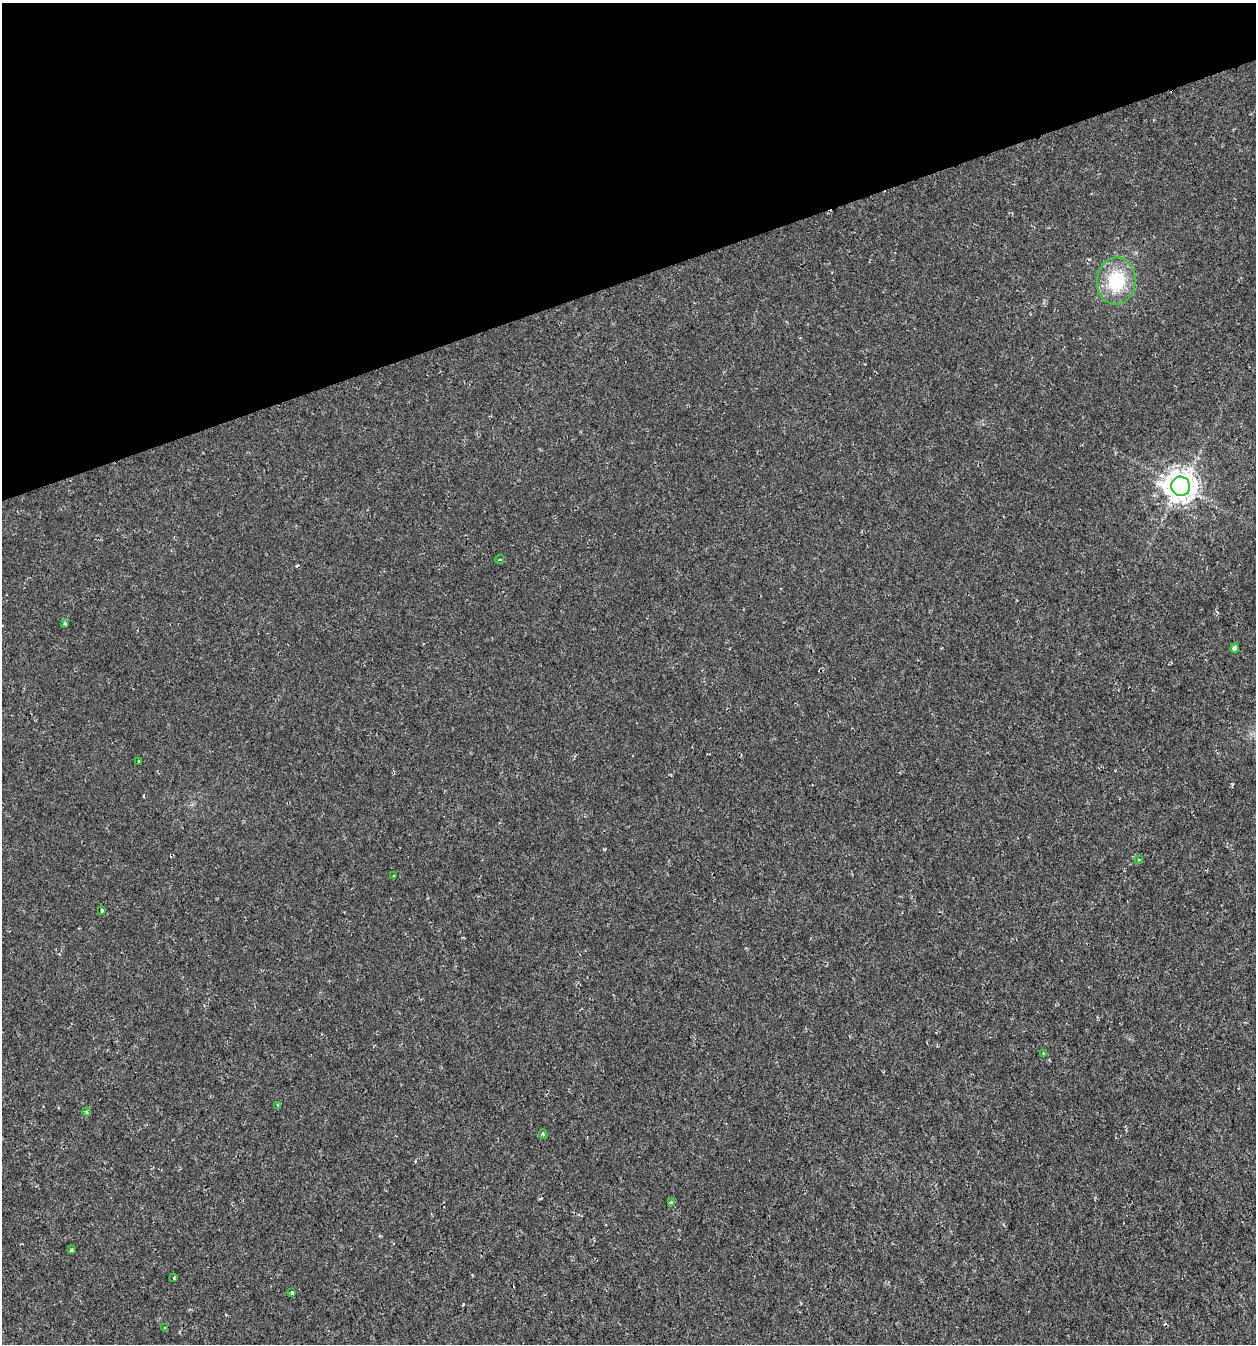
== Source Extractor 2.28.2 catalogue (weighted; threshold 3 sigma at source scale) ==
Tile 3 of 4 x 4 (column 3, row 1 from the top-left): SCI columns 2569-3822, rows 4028-5369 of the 5191 x 5369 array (HDU 1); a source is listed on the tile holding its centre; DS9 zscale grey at full resolution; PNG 1258 x 1346 px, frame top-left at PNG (2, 3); each listed source drawn as its Kron ellipse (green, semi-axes under 4 px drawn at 4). Shown black and unused: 21% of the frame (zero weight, under 2 of 3 exposures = <1% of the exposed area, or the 3 px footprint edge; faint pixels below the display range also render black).
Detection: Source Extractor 2.28.2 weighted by HDU 2 'WHT'; one run over the whole footprint, this tile lists its part. Background 0.00191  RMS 0.0017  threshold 0.00744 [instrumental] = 3 sigma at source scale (4.5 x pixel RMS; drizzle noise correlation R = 1.50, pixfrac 1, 0.0396/0.0396 arcsec/px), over >= 5 px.
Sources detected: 22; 4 cosmic-ray / hot-pixel residue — neither listed nor drawn; the other 18 listed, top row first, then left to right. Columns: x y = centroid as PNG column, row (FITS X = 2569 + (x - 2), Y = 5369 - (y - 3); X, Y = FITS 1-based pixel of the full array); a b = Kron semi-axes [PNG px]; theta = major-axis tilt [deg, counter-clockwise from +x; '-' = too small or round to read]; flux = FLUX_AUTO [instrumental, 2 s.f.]
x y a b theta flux
1116 281 24 19 85 8.2
1181 486 9 9 - 240
499 559 5 3 - 0.21
65 624 4 3 - 0.24
1235 648 5 4 - 0.55
139 761 3 3 - 0.29
1139 860 4 3 - 0.21
394 876 3 3 - 0.22
102 910 4 3 - 0.77
1044 1053 4 3 - 0.18
278 1105 4 3 - 0.46
86 1112 4 4 - 0.35
543 1134 5 3 - 0.37
671 1203 4 3 - 0.57
72 1250 3 3 - 0.32
174 1278 3 2 - 0.31
292 1292 3 3 - 0.7
165 1328 3 3 - 0.77